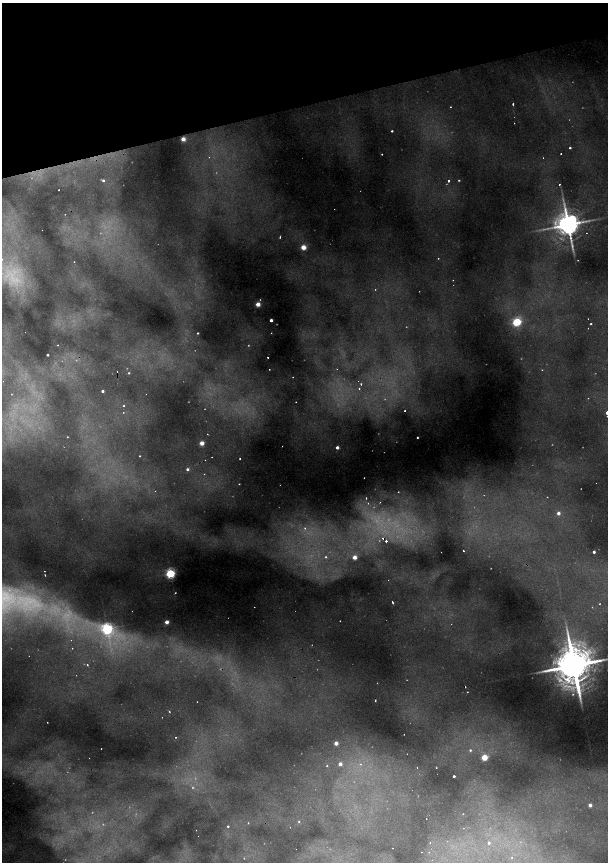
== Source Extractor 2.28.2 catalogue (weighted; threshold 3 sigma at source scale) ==
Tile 3 of 4 x 4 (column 3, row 1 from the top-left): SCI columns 2758-3968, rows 5163-6882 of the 5396 x 6882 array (HDU 1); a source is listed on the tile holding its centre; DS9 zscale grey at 2 x 2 block average (1 PNG px = mean of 2 x 2 image px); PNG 610 x 864 px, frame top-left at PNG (2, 3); no overlay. Shown black and unused: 12% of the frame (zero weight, under 2 of 4 exposures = <1% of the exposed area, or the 3 px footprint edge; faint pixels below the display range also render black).
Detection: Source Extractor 2.28.2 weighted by HDU 2 'WHT'; one run over the whole footprint, this tile lists its part. Background 0.744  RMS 0.022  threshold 0.0968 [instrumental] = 3 sigma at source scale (4.5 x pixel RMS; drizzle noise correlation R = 1.50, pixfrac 1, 0.05/0.05 arcsec/px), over >= 5 px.
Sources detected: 153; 35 too faint to see at this stretch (2 x 2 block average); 13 cosmic-ray / hot-pixel residue — not listed; the other 105 listed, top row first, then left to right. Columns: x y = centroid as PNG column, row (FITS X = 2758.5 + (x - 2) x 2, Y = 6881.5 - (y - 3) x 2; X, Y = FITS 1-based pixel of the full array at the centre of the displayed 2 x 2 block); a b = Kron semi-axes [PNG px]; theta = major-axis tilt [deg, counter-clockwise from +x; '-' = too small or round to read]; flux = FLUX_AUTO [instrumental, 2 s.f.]
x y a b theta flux
513 104 3 2 - 6.8
450 107 2 2 - 3.1
514 123 2 2 - 3.5
392 131 2 2 - 9.1
183 139 3 2 - 110
570 148 2 2 - 8.3
561 153 2 2 - 5.9
382 154 2 2 - 5.9
103 180 2 2 - 12
459 180 3 2 - 5.3
448 181 2 2 - 13
559 184 2 2 - 5.5
58 190 2 2 - 5.7
568 225 11 6 -82 11000
280 237 3 2 - 6.7
303 247 3 3 - 180
438 258 2 2 - 4.4
578 260 2 2 - 2.7
74 262 2 2 - 3.7
453 280 2 2 - 2.4
258 304 2 2 - 120
271 320 2 2 - 35
517 322 4 3 - 690
591 324 2 2 - 5.3
198 333 2 2 - 5.9
57 345 2 2 - 3.3
47 355 2 2 - 13
268 357 2 2 - 4.8
337 369 2 2 - 2.8
129 373 2 2 - 6.5
3 381 2 2 - 3.5
361 384 2 2 - 6.3
359 389 3 3 - 4.7
102 391 2 2 - 21
11 394 2 2 - 2.6
146 394 2 2 - 1.9
296 402 2 2 - 3.4
124 405 2 2 - 6.3
405 411 2 2 - 7.5
123 412 2 2 - 2.7
607 412 3 2 - 24
207 434 2 2 - 2.3
67 437 2 2 - 2.6
417 437 2 2 - 5.4
202 443 2 2 - 120
282 446 2 2 - 1.5
337 447 2 2 - 33
139 456 2 2 - 3.4
212 457 2 2 - 5.1
240 458 2 2 - 4.8
187 469 2 2 - 18
364 478 2 2 - 2.8
596 483 2 2 - 1.7
239 484 2 2 - 3.7
366 498 3 2 - 4.5
380 502 2 2 - 3.3
368 503 2 2 - 4.4
558 513 3 2 - 38
305 528 4 3 - 10
383 538 3 3 - 7.9
386 541 2 2 - 56
463 551 2 2 - 6.8
594 552 2 2 - 23
326 557 4 4 - 12
354 557 2 2 - 110
44 571 2 2 - 2.3
170 573 3 3 - 900
45 575 2 2 - 4.3
392 602 3 2 - 11
600 604 2 2 - 3.3
254 607 2 2 - 1.9
340 621 2 2 - 2.8
167 622 2 2 - 68
107 629 5 4 - 1300
71 640 2 2 - 2.4
72 648 2 2 - 4.4
87 664 2 2 - 18
574 665 27 8 -82 32000
375 700 2 2 - 4.2
169 712 3 2 - 4.4
47 722 2 2 - 2.8
404 734 2 2 - 2.2
176 737 2 2 - 4.1
336 743 2 2 - 72
101 749 2 2 - 2.6
470 750 3 3 - 9
407 754 2 2 - 2.5
484 757 3 3 - 270
340 764 2 2 - 52
360 764 3 3 - 6.1
436 768 2 2 - 2.8
454 776 2 2 - 14
590 805 2 2 - 47
463 814 2 2 - 2
426 818 2 2 - 4.4
299 821 3 3 - 5.3
248 823 2 2 - 4.4
228 826 3 2 - 7.4
290 827 2 2 - 2.5
196 830 2 2 - 1.8
430 843 3 2 - 4.1
489 843 2 2 - 12
421 852 2 2 - 3.5
512 858 2 2 - 3.3
432 860 2 2 - 2.6
Overlapping masked pixels (flux is a lower limit): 2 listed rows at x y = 383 538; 386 541
Isophote crosses this tile's border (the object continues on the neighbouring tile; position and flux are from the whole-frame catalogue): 1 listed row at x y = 607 412
Diffuse or blended objects may show on this block-average render without a row.